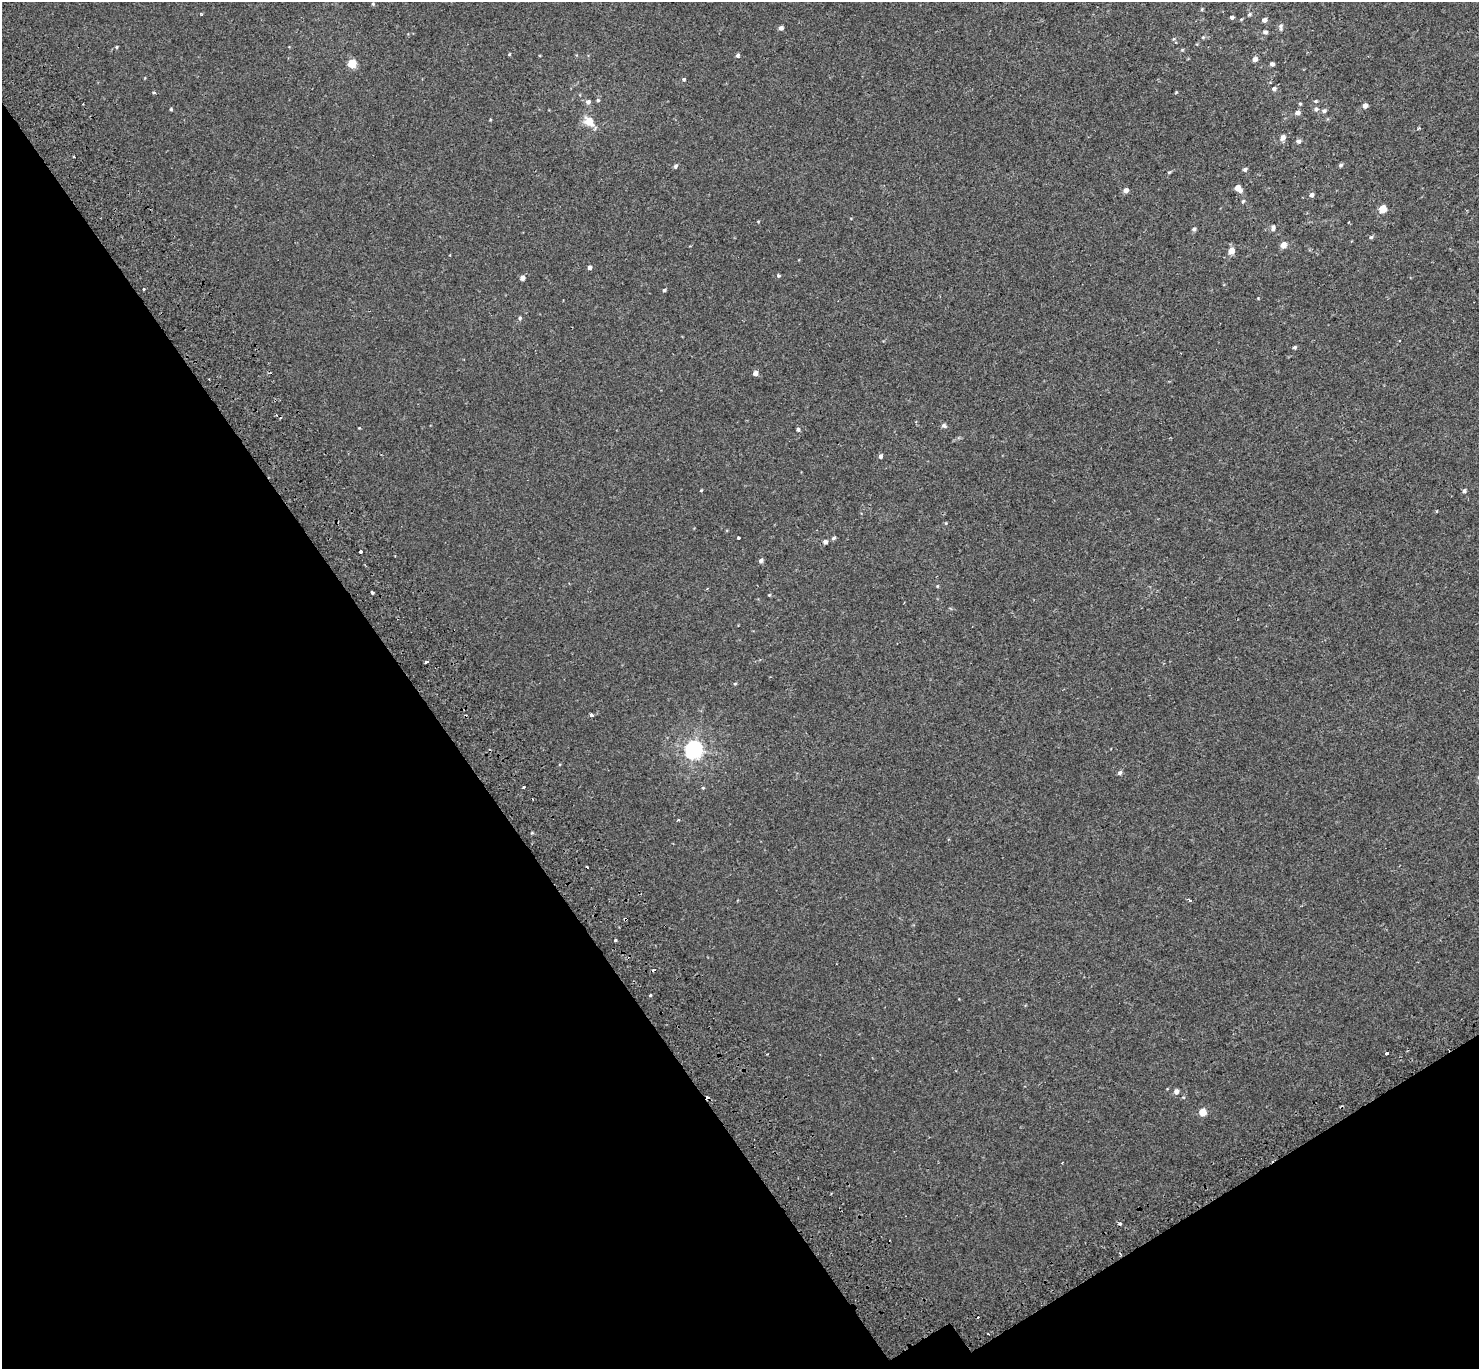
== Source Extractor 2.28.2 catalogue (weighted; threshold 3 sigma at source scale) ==
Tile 14 of 4 x 4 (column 2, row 4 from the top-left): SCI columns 1556-3032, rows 233-1599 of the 6079 x 5979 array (HDU 1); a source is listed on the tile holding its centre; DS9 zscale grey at full resolution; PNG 1481 x 1371 px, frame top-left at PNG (2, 2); no overlay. Shown black and unused: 33% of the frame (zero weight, under 2 of 3 exposures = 5% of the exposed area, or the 3 px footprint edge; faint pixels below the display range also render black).
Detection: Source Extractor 2.28.2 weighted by HDU 2 'WHT'; one run over the whole footprint, this tile lists its part. Background 0.00379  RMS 0.0027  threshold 0.012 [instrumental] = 3 sigma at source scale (4.5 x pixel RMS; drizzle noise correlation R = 1.50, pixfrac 1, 0.0396/0.0396 arcsec/px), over >= 5 px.
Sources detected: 88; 6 cosmic-ray / hot-pixel residue — not listed; the other 82 listed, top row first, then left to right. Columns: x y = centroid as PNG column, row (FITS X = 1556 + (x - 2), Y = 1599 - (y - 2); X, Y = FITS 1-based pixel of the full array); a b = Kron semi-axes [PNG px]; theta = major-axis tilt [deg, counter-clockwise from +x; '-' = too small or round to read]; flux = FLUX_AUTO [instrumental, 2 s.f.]
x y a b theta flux
373 4 4 4 - 0.31
1202 9 5 4 - 0.28
1249 14 6 4 22 0.37
1232 17 4 4 - 0.56
1264 20 5 4 - 1.1
1281 27 9 5 -88 0.65
781 28 5 4 - 0.83
1265 32 6 5 - 0.6
1203 37 5 5 - 0.3
1173 39 5 3 - 0.27
117 47 4 3 - 0.33
1182 50 5 3 - 0.25
509 54 4 4 - 0.22
738 55 4 4 - 0.59
1255 59 5 4 - 1.2
352 63 5 5 - 8.8
1272 64 4 4 - 0.72
684 79 5 4 - 0.36
1274 89 6 5 - 0.6
598 100 5 5 - 0.37
1316 101 5 4 - 0.31
588 102 6 5 - 0.73
1300 104 4 4 - 0.25
1365 106 5 4 - 1.2
171 109 4 3 - 0.28
1316 109 6 5 - 0.64
1324 111 7 5 12 0.56
1297 112 5 5 - 1
589 121 9 7 -44 3.9
1283 137 8 6 59 0.94
1298 141 5 4 - 0.77
1341 165 6 4 18 0.43
675 166 5 4 - 0.54
1245 169 5 5 - 0.49
1169 172 4 4 - 0.26
1238 188 6 4 -48 2.7
1126 190 5 5 - 1.2
1311 195 5 4 - 0.73
1243 201 5 4 - 0.34
1383 209 5 5 - 5.8
1273 228 8 5 86 0.61
1194 229 5 4 - 0.53
1371 237 5 5 - 0.39
1283 245 5 5 - 2
1231 251 5 4 - 3.5
590 267 5 4 - 0.65
778 276 3 3 - 1.1
522 278 5 4 - 1.2
144 289 3 3 - 0.3
664 290 4 3 - 0.4
520 318 5 4 - 0.35
1399 341 3 3 - 0.45
1295 347 4 4 - 0.39
755 373 4 4 - 1.5
944 426 8 6 -26 0.56
798 429 5 5 - 0.44
880 456 5 4 - 0.64
701 490 3 3 - 0.2
1464 491 5 4 - 0.54
739 538 3 3 - 0.59
834 538 5 4 - 0.42
825 542 5 5 - 0.8
360 552 3 3 - 2.8
761 560 5 4 - 0.65
937 586 4 4 - 0.22
372 592 3 3 - 1
769 595 4 4 - 0.23
427 662 3 2 - 0.46
735 684 5 3 - 0.23
591 715 3 3 - 0.94
694 749 7 6 - 91
1120 773 6 5 - 0.57
524 787 3 3 - 1.7
703 788 5 3 - 0.23
678 820 3 3 - 0.34
1190 901 3 3 - 1.7
625 919 3 3 - 3.9
615 940 3 3 - 0.93
651 995 3 3 - 0.61
1386 1053 3 2 - 0.7
1176 1091 6 5 - 0.91
1202 1112 5 5 - 4.1
Overlapping masked pixels (flux is a lower limit): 1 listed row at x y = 625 919